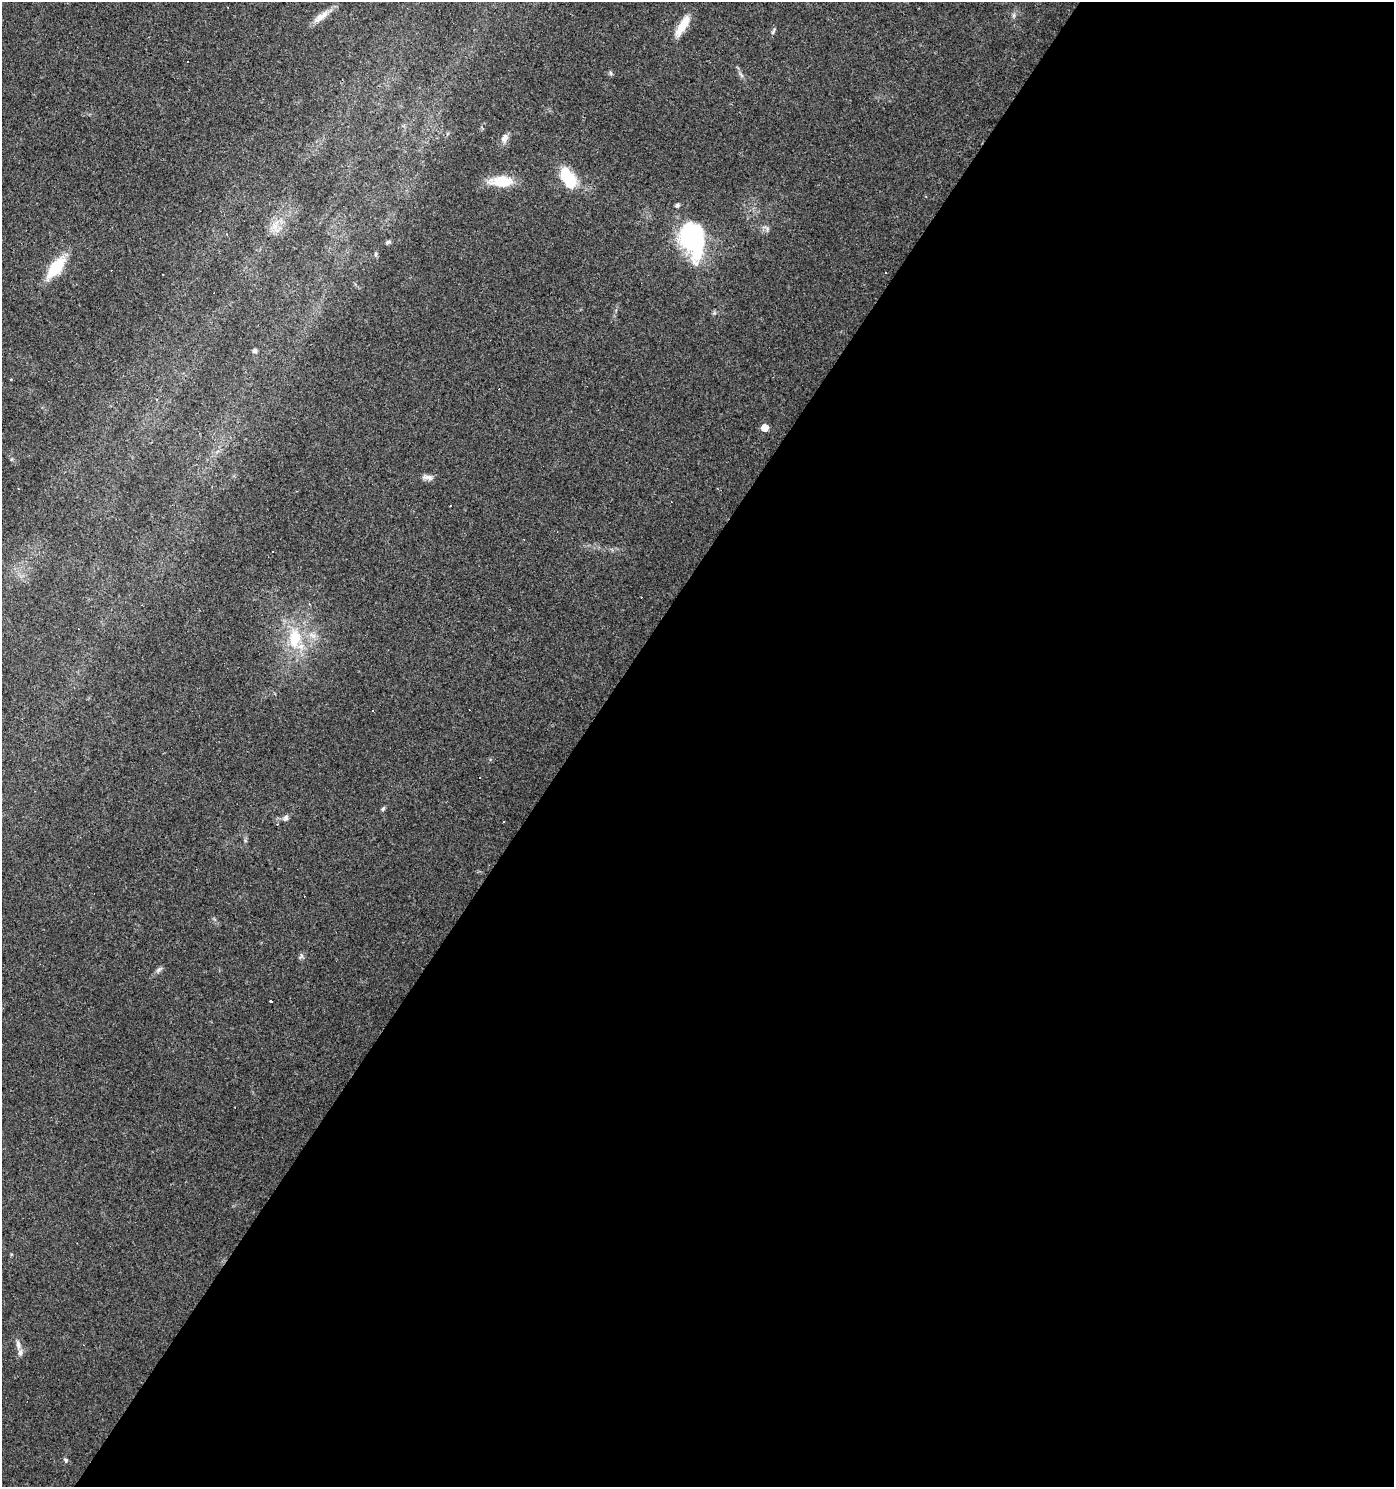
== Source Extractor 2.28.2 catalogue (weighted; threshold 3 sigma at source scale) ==
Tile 12 of 4 x 4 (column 4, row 3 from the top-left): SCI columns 4420-5811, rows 1485-2969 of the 5988 x 5939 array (HDU 1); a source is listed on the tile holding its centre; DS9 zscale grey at full resolution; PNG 1396 x 1489 px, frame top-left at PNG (2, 2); no overlay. Shown black and unused: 59% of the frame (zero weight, under 3 of 4 exposures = <1% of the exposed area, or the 3 px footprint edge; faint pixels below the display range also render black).
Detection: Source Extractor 2.28.2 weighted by HDU 2 'WHT'; one run over the whole footprint, this tile lists its part. Background 0.029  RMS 0.0038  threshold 0.0173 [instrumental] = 3 sigma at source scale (4.5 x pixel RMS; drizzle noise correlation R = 1.50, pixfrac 1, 0.0396/0.0396 arcsec/px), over >= 5 px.
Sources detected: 50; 2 inside a brighter object's white glare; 15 cosmic-ray / hot-pixel residue — not listed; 3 inside a brighter listed object's ellipse — not listed separately; the other 30 listed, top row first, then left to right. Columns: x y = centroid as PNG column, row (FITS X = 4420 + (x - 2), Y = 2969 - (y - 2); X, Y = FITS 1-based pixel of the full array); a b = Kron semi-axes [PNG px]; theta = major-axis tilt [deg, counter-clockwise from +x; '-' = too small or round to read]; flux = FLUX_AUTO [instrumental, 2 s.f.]
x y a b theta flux
1014 15 7 4 72 0.76
321 16 27 8 36 4.4
683 25 28 8 58 7.3
773 31 10 4 60 0.8
610 73 6 4 -88 0.62
741 75 10 4 -56 1.1
504 138 14 8 70 2.3
568 178 22 12 -60 16
502 181 24 10 -1 13
677 205 5 4 - 1.1
274 226 17 9 -73 3.9
388 242 7 4 33 0.85
694 242 35 23 -28 37
376 254 8 4 89 0.67
56 267 22 10 52 18
885 273 3 2 - 0.49
255 351 4 4 - 1.3
765 428 5 5 - 5.7
428 477 16 6 -7 1.9
309 604 4 3 - 0.45
295 638 32 18 84 17
372 711 3 2 - 0.31
383 809 7 4 71 0.57
285 818 9 7 59 1.2
504 821 3 2 - 0.27
301 956 10 6 58 0.89
159 969 11 5 39 1.1
270 1001 3 2 - 0.45
18 1344 14 6 -80 1.9
66 1460 7 5 -76 0.74
Overlapping masked pixels (flux is a lower limit): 1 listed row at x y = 694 242